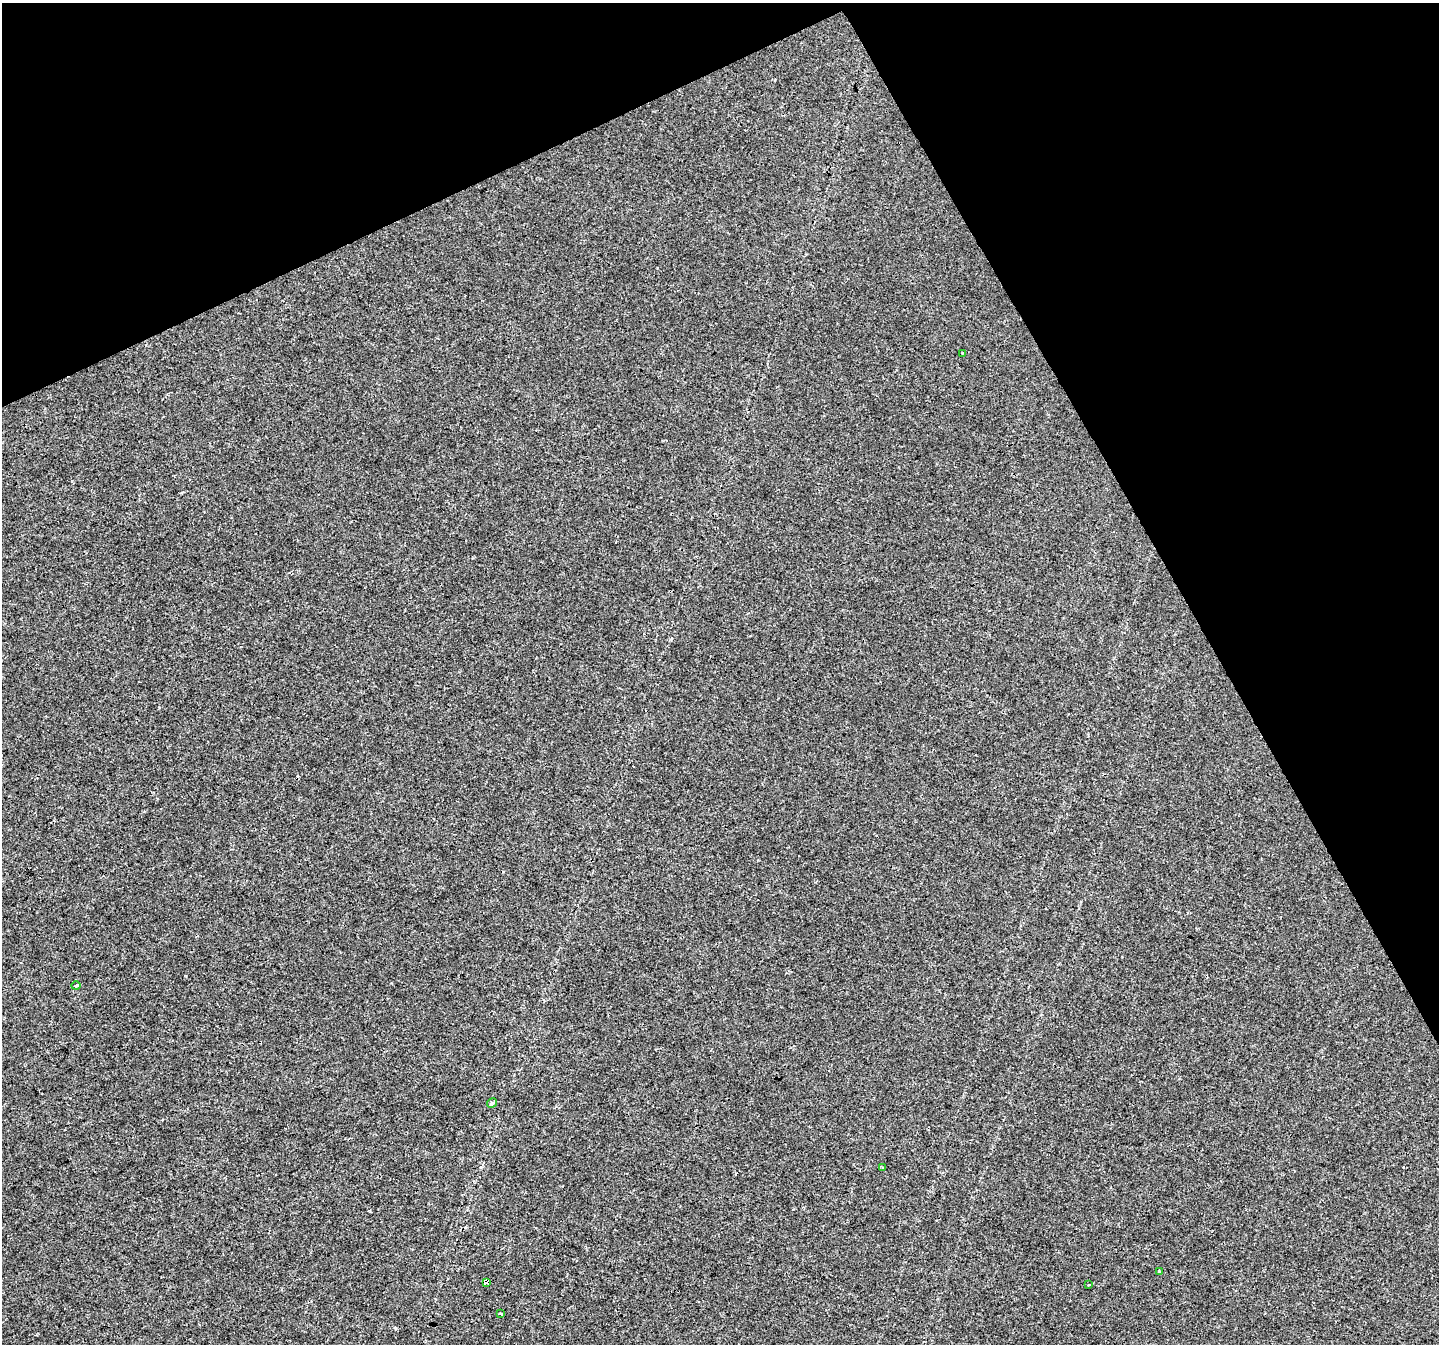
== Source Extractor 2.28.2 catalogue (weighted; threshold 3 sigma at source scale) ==
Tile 3 of 4 x 4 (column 3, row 1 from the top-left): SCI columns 2874-4310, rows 4129-5470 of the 5750 x 5629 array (HDU 1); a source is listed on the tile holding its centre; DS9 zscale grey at full resolution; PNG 1441 x 1346 px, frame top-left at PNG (2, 3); each listed source drawn as its Kron ellipse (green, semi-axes under 4 px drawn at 4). Shown black and unused: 25% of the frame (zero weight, under 3 of 4 exposures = <1% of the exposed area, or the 3 px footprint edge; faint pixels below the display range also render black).
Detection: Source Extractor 2.28.2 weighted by HDU 2 'WHT'; one run over the whole footprint, this tile lists its part. Background 0.00784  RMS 0.0018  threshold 0.00832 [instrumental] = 3 sigma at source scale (4.5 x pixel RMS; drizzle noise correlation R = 1.50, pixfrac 1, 0.0396/0.0396 arcsec/px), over >= 5 px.
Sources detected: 9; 1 cosmic-ray / hot-pixel residue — neither listed nor drawn; the other 8 listed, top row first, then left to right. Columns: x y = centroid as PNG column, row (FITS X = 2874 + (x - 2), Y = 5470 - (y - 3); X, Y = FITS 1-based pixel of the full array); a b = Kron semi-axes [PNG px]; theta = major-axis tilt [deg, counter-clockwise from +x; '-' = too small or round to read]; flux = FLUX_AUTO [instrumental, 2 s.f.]
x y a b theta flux
962 353 2 2 - 0.14
76 986 5 3 - 0.19
492 1103 5 4 - 0.63
882 1167 2 2 - 0.14
1160 1271 4 3 - 0.23
486 1282 4 3 - 810
1089 1285 3 2 - 0.26
500 1314 4 3 - 0.24
Overlapping masked pixels (flux is a lower limit): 1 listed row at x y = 486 1282